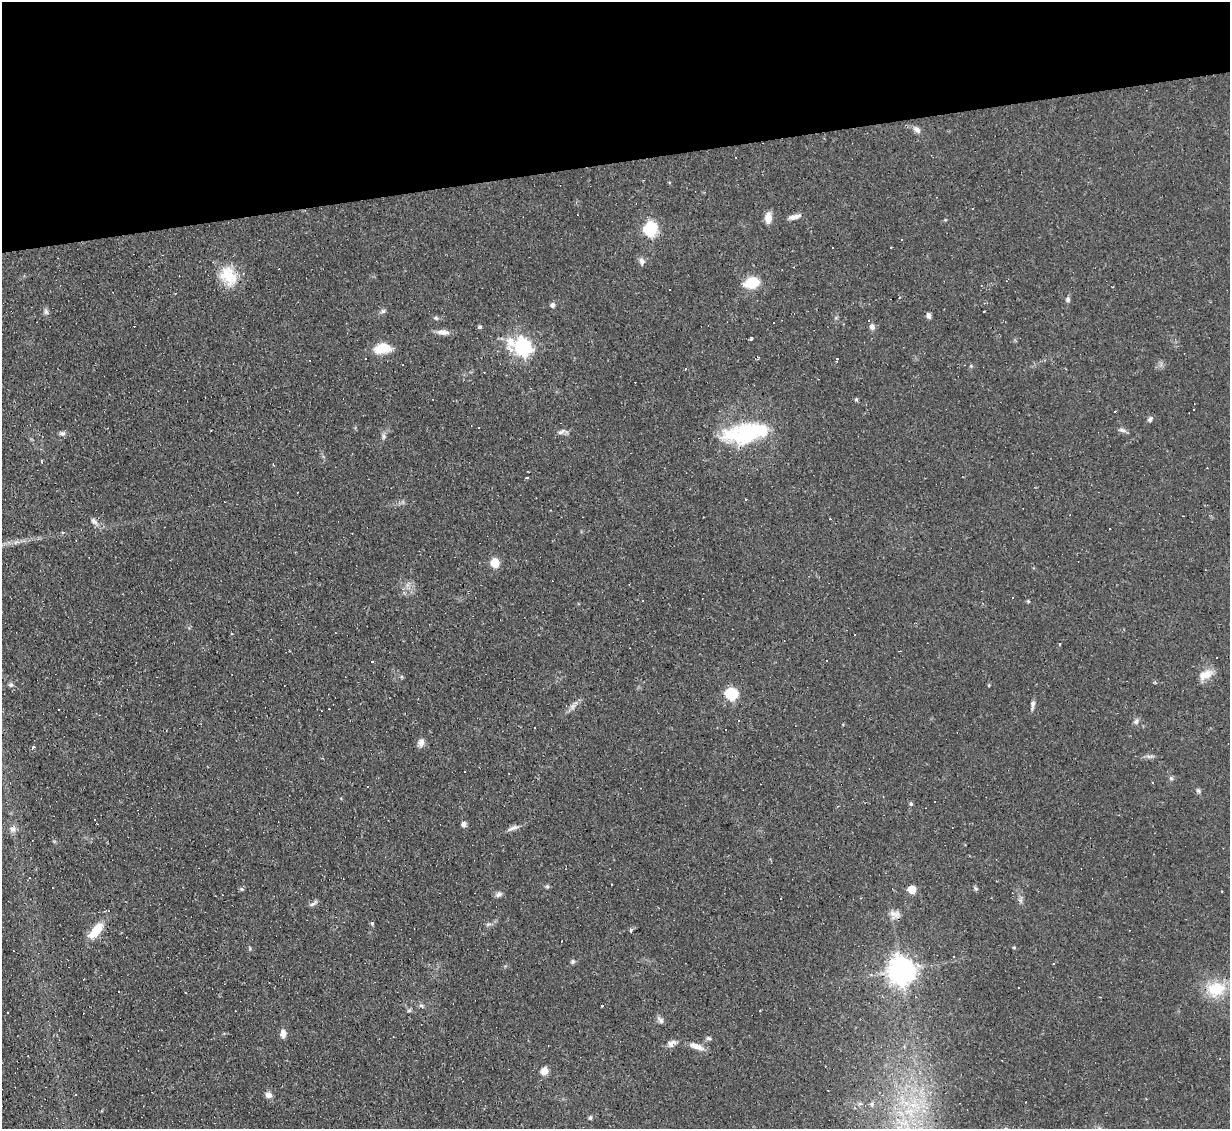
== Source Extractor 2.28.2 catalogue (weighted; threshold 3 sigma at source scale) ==
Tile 3 of 4 x 4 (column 3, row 1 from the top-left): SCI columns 2455-3682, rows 3628-4754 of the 4909 x 4884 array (HDU 1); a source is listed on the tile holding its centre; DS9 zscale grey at full resolution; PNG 1232 x 1131 px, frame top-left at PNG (2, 2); no overlay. Shown black and unused: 14% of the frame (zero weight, under 2 of 3 exposures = <1% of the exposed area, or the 3 px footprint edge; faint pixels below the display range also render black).
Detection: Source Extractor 2.28.2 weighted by HDU 2 'WHT'; one run over the whole footprint, this tile lists its part. Background 0.067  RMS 0.0045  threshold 0.0204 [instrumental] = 3 sigma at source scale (4.5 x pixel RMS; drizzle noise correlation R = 1.50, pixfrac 1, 0.05/0.05 arcsec/px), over >= 5 px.
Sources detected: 141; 47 cosmic-ray / hot-pixel residue — not listed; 1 inside a brighter listed object's ellipse — not listed separately; the other 93 listed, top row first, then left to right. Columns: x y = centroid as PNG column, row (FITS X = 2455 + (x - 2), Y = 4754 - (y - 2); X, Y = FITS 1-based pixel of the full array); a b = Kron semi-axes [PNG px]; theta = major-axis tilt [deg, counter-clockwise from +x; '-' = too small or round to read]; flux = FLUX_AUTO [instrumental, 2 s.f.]
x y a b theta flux
917 129 11 7 -41 2.2
736 157 3 2 - 0.34
794 217 16 6 14 2.7
768 218 13 7 88 4.3
650 229 7 6 - 80
901 240 3 3 - 1.6
891 247 3 2 - 0.55
642 261 10 7 -68 1.8
228 276 27 20 -58 13
752 283 16 11 18 12
1068 299 7 6 - 1.1
552 305 6 6 - 1.2
383 311 7 6 - 1.1
984 311 2 2 - 0.41
46 312 8 6 -74 1.2
929 316 7 5 -76 1.5
436 318 6 5 - 0.85
480 327 6 5 - 0.69
872 327 8 6 -67 2
443 332 17 7 -3 2.9
751 338 3 3 - 1.4
523 347 8 7 - 160
382 348 20 11 8 9.1
366 358 3 3 - 0.88
837 359 3 3 - 11
1034 363 5 3 - 0.58
971 366 5 5 - 0.55
1115 411 3 2 - 0.69
1150 419 7 6 - 1.1
1122 430 11 5 -11 1.4
561 432 10 5 30 1.7
62 433 8 6 -8 1.1
745 433 47 19 10 45
383 436 9 4 -90 1.2
273 464 4 3 - 0.33
527 477 3 3 - 4.5
94 521 13 5 -46 2
495 562 6 5 - 16
1028 601 4 4 - 0.52
372 661 3 2 - 0.6
826 661 3 3 - 1.2
1206 674 19 10 23 5.8
11 685 7 6 - 1
989 685 4 3 - 0.41
732 694 7 6 - 44
1033 705 12 5 87 1.5
572 706 9 7 56 2.1
738 721 3 2 - 0.35
1136 721 8 5 69 1.2
534 728 3 2 - 0.47
421 742 11 8 77 2.4
33 747 5 3 - 0.77
1149 756 13 4 5 1.3
1171 778 6 5 - 0.88
1198 791 7 5 -46 1
911 804 5 4 - 0.88
464 824 5 4 - 2.6
513 828 16 5 21 2.1
13 829 10 9 - 2.4
1153 854 3 2 - 0.3
30 878 3 3 - 1.1
612 885 3 2 - 0.47
547 886 6 5 - 0.72
976 888 7 4 -44 0.73
242 889 6 5 - 0.68
912 889 6 5 - 9.4
498 894 9 6 19 1.5
781 898 2 2 - 0.31
1020 900 7 6 - 1.2
313 904 12 4 28 1.2
895 914 14 11 -12 3.2
372 923 4 3 - 0.87
488 924 7 4 19 0.83
631 930 4 3 - 1.6
96 931 24 10 51 9.2
250 948 6 3 73 0.48
1014 948 4 4 - 0.56
573 961 6 6 - 0.89
901 970 9 8 - 560
1216 989 27 19 12 15
421 1006 8 5 -20 0.94
602 1006 3 3 - 3.1
660 1020 11 6 -40 1.5
283 1034 9 6 89 2.7
709 1038 7 5 -3 0.91
672 1043 13 8 22 2.6
696 1046 21 7 -20 4.2
544 1071 8 8 - 3.8
76 1095 3 3 - 2.5
268 1095 7 7 - 2.5
872 1104 7 5 88 1.1
909 1111 20 6 13 5.7
590 1118 5 4 - 1.1